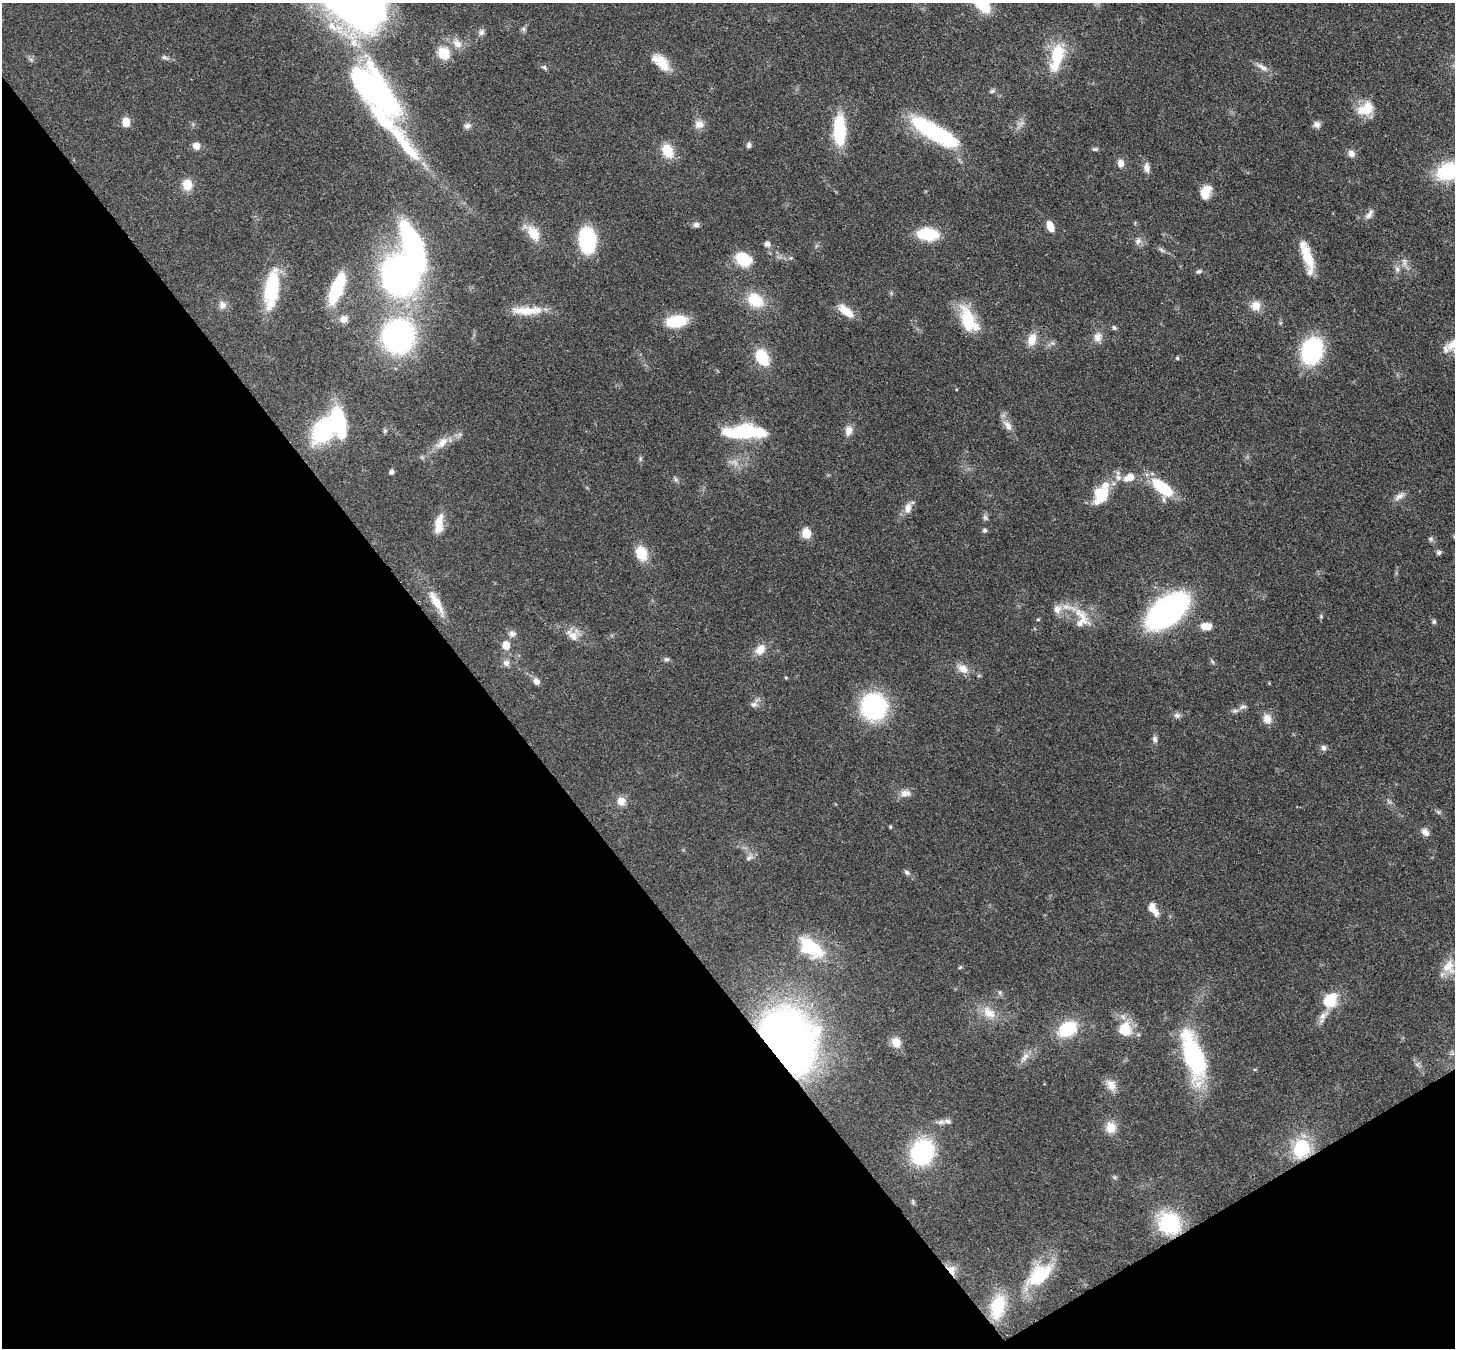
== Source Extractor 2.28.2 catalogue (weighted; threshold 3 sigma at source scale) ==
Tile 14 of 4 x 4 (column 2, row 4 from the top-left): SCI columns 1533-2985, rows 347-1692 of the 5970 x 5942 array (HDU 1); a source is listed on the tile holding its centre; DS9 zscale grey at full resolution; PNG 1457 x 1350 px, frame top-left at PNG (2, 3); no overlay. Shown black and unused: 36% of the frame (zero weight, under 3 of 4 exposures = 7% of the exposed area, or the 3 px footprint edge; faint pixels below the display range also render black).
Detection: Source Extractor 2.28.2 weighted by HDU 2 'WHT'; one run over the whole footprint, this tile lists its part. Background 0.0754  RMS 0.0038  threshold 0.0172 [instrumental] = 3 sigma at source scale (4.5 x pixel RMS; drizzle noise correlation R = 1.50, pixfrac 1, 0.05/0.05 arcsec/px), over >= 5 px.
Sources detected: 153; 2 too faint to see at this stretch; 1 inside a brighter object's white glare — not listed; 13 inside a brighter listed object's ellipse — not listed separately; the other 137 listed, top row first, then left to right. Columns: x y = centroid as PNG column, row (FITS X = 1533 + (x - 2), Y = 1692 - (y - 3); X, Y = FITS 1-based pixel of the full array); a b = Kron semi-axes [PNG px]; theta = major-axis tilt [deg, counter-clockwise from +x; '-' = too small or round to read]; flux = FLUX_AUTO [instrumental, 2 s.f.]
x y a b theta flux
523 29 7 5 -48 0.83
481 32 9 7 72 1.4
457 44 14 10 -47 3.5
444 53 9 8 - 12
165 57 11 5 -24 1.1
1057 57 38 15 77 16
31 59 7 4 -1 0.71
661 62 23 12 -43 7.1
544 67 8 5 -40 0.77
1262 67 18 7 -26 2.5
376 91 71 28 -49 120
992 91 6 6 - 0.73
1366 109 22 15 25 8.7
126 122 9 7 -85 4.8
699 124 13 11 17 2.9
1317 124 9 8 - 1.7
467 126 9 7 18 1.4
839 130 28 11 -90 26
935 133 54 15 -31 41
749 145 7 5 86 1
196 146 9 8 - 2.6
1095 149 8 5 7 0.7
667 151 16 11 -64 8.3
1351 154 10 8 -50 2
1121 163 8 7 - 2.5
1146 168 13 7 -81 2.2
1449 171 29 19 21 25
187 184 12 10 -85 5.3
1205 191 15 11 43 5.1
1369 214 16 7 51 2
696 225 9 7 3 1.3
1050 227 12 7 -69 4.7
533 233 24 12 -51 7.2
928 234 18 10 -5 20
587 240 17 11 -86 44
1138 241 11 8 47 1.7
767 244 8 7 - 1.5
1307 255 35 10 -70 10
791 258 5 5 - 0.56
743 259 18 14 -30 11
1404 262 12 6 -79 1.8
1397 269 8 6 -87 1.3
1199 271 7 5 23 0.77
400 276 30 28 -73 160
272 289 44 15 82 23
337 289 32 11 68 22
755 300 21 16 -36 12
222 305 11 10 - 2.2
1256 305 13 13 - 3.9
526 311 38 11 0 8.9
846 311 23 10 -37 5.6
344 319 11 10 - 2.7
968 320 32 15 -73 15
676 321 20 11 8 15
1114 328 7 5 -53 0.75
398 337 24 22 81 120
1098 337 13 10 80 3
1032 340 15 10 72 5.1
1052 343 7 4 -32 0.87
1312 351 23 17 73 43
762 357 12 9 -63 19
1177 358 5 5 - 0.48
339 422 27 11 -76 35
1008 426 15 8 -58 3
323 431 18 13 61 43
385 431 6 4 0 0.56
849 431 13 9 74 2.9
745 432 45 13 0 29
460 434 6 6 - 0.91
442 443 20 10 47 4.4
640 459 7 5 -84 0.68
391 472 5 4 - 1.5
1129 477 15 9 25 4.6
675 479 7 4 -71 0.74
1162 488 24 11 -39 19
1101 495 21 15 60 12
1399 496 15 7 35 2.2
908 508 14 9 78 3
985 518 9 5 -45 0.95
439 520 19 10 61 4.2
984 530 6 6 - 0.79
806 533 11 9 -70 5
1431 539 7 6 - 0.87
641 553 12 9 -69 11
1439 553 6 6 - 0.92
436 602 34 10 -59 7.2
1057 609 12 11 - 3
1167 611 32 17 39 120
1321 616 6 4 -59 0.46
1082 618 34 20 -69 10
1038 619 6 4 0 0.39
1434 621 6 5 - 0.73
1206 626 13 8 0 4.4
512 634 10 8 -6 1.7
573 635 20 15 -26 5
506 645 6 5 - 7
760 649 16 11 46 4.3
666 659 7 6 - 0.95
506 663 9 9 - 1.8
963 669 15 11 -32 3.9
786 678 4 4 - 0.39
536 681 8 6 -50 2.2
754 704 10 7 -4 1.5
873 707 18 18 - 61
1243 707 12 7 17 1.6
1177 715 9 7 -2 1.3
1267 719 13 10 -69 3.5
1155 739 9 7 -85 1.2
1324 748 8 7 - 1.3
905 793 15 10 2 2.8
621 801 11 11 - 3.1
890 827 5 3 - 0.4
1425 832 12 8 -47 2
749 858 11 6 37 1.3
907 872 8 6 -33 1.1
1153 909 17 8 -58 4.4
808 946 28 19 -59 16
1449 967 20 17 -88 6.2
1000 992 6 5 - 0.72
1330 1000 21 17 50 10
989 1013 22 13 -41 6.1
1067 1029 17 12 29 19
1125 1030 15 15 - 9.8
788 1041 40 30 -65 340
896 1042 12 10 -60 4.7
1024 1057 18 7 48 2.7
1194 1057 51 21 -74 46
1111 1085 17 11 -61 3.6
941 1122 10 6 7 1.6
1111 1128 13 12 - 5.2
1301 1148 20 17 76 19
922 1152 21 19 66 41
1114 1177 6 5 - 0.6
1169 1223 25 22 -42 26
951 1270 13 9 -58 4.3
1039 1275 39 22 39 18
998 1307 26 15 77 15
Overlapping masked pixels (flux is a lower limit): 3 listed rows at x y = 788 1041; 1301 1148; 951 1270
Isophote crosses this tile's border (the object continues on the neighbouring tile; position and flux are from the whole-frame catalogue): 1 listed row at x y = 1449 171